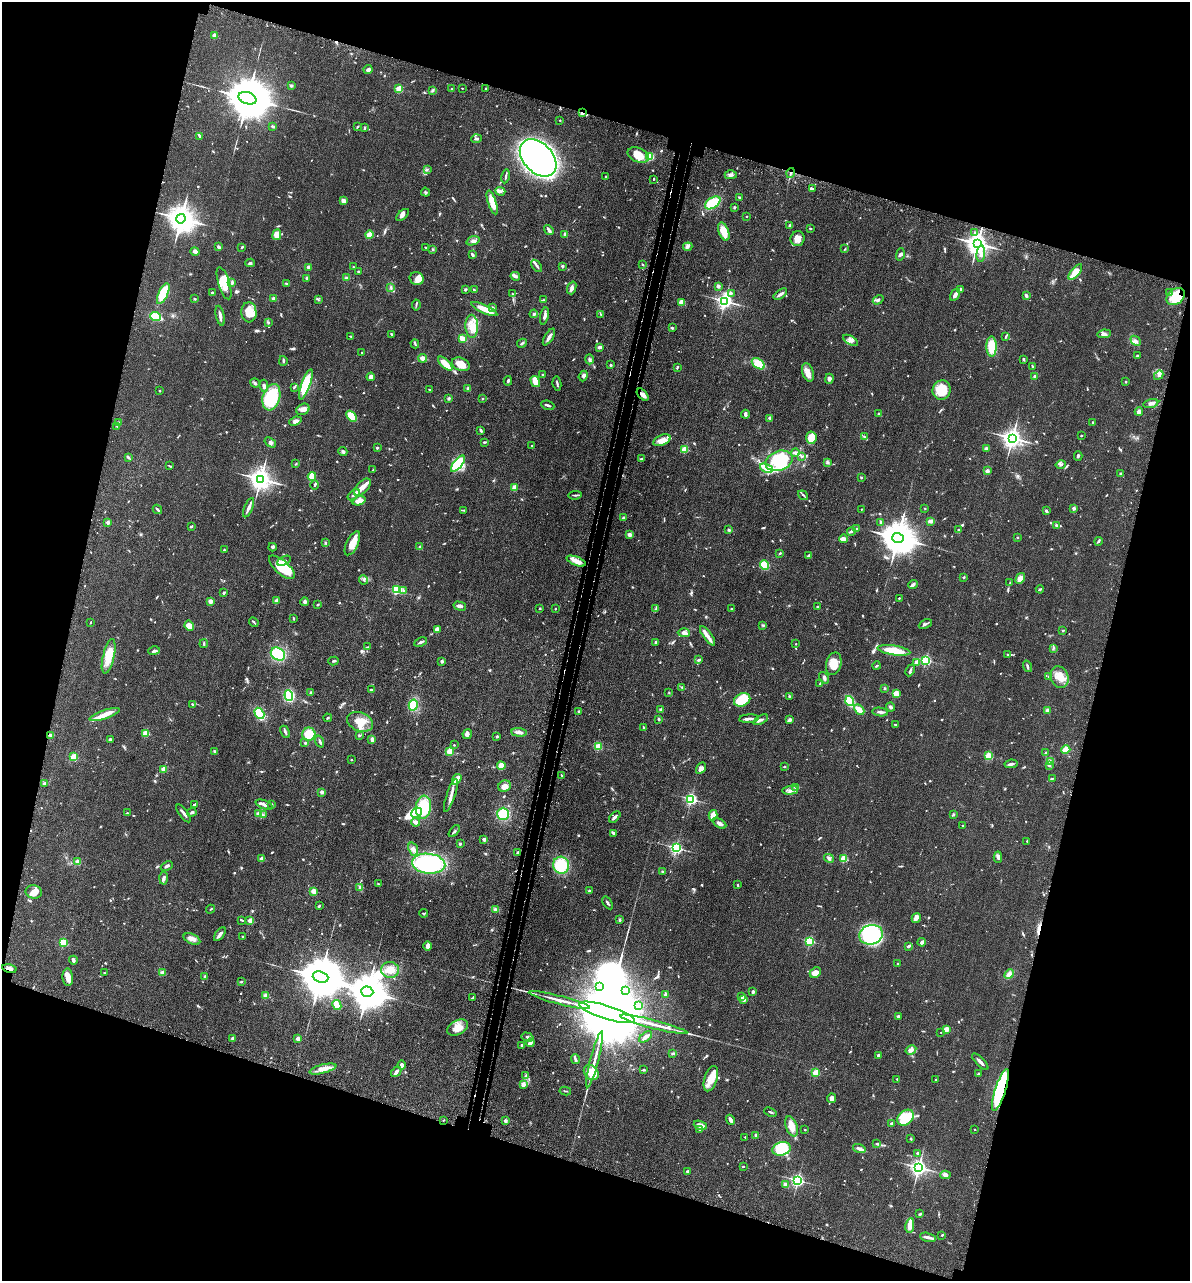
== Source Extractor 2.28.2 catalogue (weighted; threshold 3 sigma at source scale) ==
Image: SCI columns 323-5071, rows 71-5183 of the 5276 x 5252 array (HDU 1 of 3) = the unmasked area's bounding box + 8 px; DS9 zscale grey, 4 x 4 block average (1 PNG px = mean of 4 x 4 image px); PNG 1192 x 1283 px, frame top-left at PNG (2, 2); each listed source drawn as its Kron ellipse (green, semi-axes under 4 px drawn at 4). Shown black and unused: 34% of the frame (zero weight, under 3 of 4 exposures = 6% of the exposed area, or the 3 px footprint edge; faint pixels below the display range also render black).
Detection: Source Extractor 2.28.2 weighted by HDU 2 'WHT'. Background 0.0401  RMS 0.0049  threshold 0.0219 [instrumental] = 3 sigma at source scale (4.5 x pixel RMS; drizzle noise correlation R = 1.50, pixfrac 1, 0.05/0.05 arcsec/px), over >= 5 px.
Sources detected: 973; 2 too faint to see at this stretch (4 x 4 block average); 8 inside a brighter object's white glare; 4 cosmic-ray / hot-pixel residue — neither listed nor drawn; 10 coinciding with a brighter row at this scale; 51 inside a brighter listed object's ellipse — not listed separately; of the other 898, all 500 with FLUX_AUTO >= 2.28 (the completeness limit of this list) listed and drawn (398 fainter detections not listed), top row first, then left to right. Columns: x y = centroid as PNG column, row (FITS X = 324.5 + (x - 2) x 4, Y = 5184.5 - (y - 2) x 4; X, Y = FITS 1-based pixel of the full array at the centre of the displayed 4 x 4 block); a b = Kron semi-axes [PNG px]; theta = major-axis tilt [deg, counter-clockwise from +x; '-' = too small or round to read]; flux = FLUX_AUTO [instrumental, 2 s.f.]
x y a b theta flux
214 36 2 2 - 53
368 69 4 3 - 10
291 86 4 3 - 3.7
462 88 2 2 - 3.4
399 89 2 2 - 89
451 89 2 2 - 2.6
486 89 2 2 - 10
432 90 4 2 - 4
247 98 9 6 -18 22000
582 113 3 2 - 4.5
560 120 2 2 - 2.6
273 127 3 2 - 6.2
358 127 3 2 - 2.5
365 128 4 2 - 3.4
200 136 3 2 - 5.3
476 139 5 2 - 4.6
638 155 11 7 -23 45
649 157 4 2 - 62
538 158 22 14 -47 1800
427 169 3 2 - 2.5
791 173 5 2 - 4.4
731 175 6 4 1 8.6
506 176 7 2 78 5.8
606 177 2 2 - 2.7
653 179 2 2 - 2.7
813 189 3 3 - 4.5
500 191 5 3 - 6.9
426 192 5 2 - 3.3
739 197 3 2 - 3.7
343 201 3 3 - 18
492 202 12 3 -72 57
713 203 8 5 33 80
734 207 2 2 - 5.5
403 215 7 3 41 9.2
747 216 2 2 - 4.5
181 219 5 4 - 4800
790 225 3 2 - 9.1
810 229 2 2 - 3.2
549 230 5 2 - 11
724 232 10 5 -69 46
975 232 2 2 - 2.5
565 234 2 2 - 34
277 235 5 4 - 30
369 235 4 3 - 26
798 239 7 7 - 25
473 241 7 2 15 7.1
977 244 4 3 - 2700
219 247 4 3 - 5.2
242 247 2 2 - 3.6
425 247 2 2 - 2.5
688 247 5 3 - 7.7
433 249 3 2 - 2.8
845 249 3 2 - 2.5
195 251 4 4 - 7.8
900 254 6 3 76 5.5
981 254 8 3 85 12
472 255 4 2 - 4.2
250 263 4 3 - 4.4
642 264 3 2 - 2.7
537 266 7 2 -54 6.5
562 266 2 2 - 20
309 267 3 2 - 10
353 267 2 2 - 2.3
358 271 2 2 - 2.6
1075 272 9 4 50 47
515 276 5 3 - 9.8
307 278 3 2 - 7.7
346 278 3 3 - 4
417 278 7 6 - 16
224 283 17 5 -73 42
232 283 4 2 - 5
286 283 3 2 - 2.8
718 286 4 3 - 6
391 288 4 2 - 3
572 288 6 4 72 12
465 289 3 2 - 4.7
961 289 3 2 - 4.3
474 290 3 2 - 3.8
1169 292 4 2 - 2.3
212 293 2 2 - 6.5
731 293 3 2 - 2.9
163 294 11 4 65 120
512 294 3 2 - 2.3
780 294 8 3 35 9.5
955 295 7 3 58 14
1026 296 3 2 - 9.8
1176 296 10 7 39 71
195 299 3 2 - 2.4
273 299 3 3 - 6.5
318 300 3 2 - 2.8
543 300 3 2 - 2.4
878 300 6 3 32 7.3
725 301 3 2 - 1200
682 303 4 3 - 36
416 305 5 2 - 3.3
492 308 3 3 - 6.3
484 309 14 3 -25 47
249 312 10 7 -86 48
534 314 4 3 - 5.4
601 314 3 2 - 2.3
220 316 10 3 -78 10
544 316 9 3 77 9.8
155 317 5 3 - 120
268 322 4 2 - 2.7
472 326 11 6 -88 36
672 328 2 2 - 5.4
391 334 3 2 - 4.2
1104 334 7 3 6 11
351 336 3 2 - 2.9
549 337 9 3 58 12
1005 337 3 2 - 2.5
463 339 4 2 - 30
851 340 8 4 -30 13
1136 341 6 3 -43 8.7
522 343 5 2 - 3.9
415 344 5 2 - 2.9
991 346 10 5 -89 68
599 347 3 2 - 12
362 352 2 2 - 5.7
1137 356 2 2 - 3.8
423 358 4 3 - 20
589 359 5 3 - 6.2
1023 359 3 2 - 3.6
283 361 5 2 - 4.6
445 364 9 3 -43 54
461 364 9 6 -22 37
758 364 7 4 -38 47
610 365 2 2 - 13
1032 366 3 2 - 4.5
677 367 3 2 - 3.8
808 372 9 5 -72 20
543 375 3 2 - 4.3
1159 375 5 3 - 6.4
583 376 5 3 - 6.5
1035 376 3 2 - 8.2
371 377 4 3 - 13
829 379 5 3 - 10
508 381 4 2 - 3.9
535 382 6 4 -58 40
1126 382 2 2 - 7.8
255 383 5 3 - 5.5
306 384 16 4 71 120
557 384 7 2 -81 4.6
264 386 6 3 -83 9.7
294 387 3 2 - 2.9
468 389 4 3 - 7.6
430 390 4 2 - 3.9
941 390 10 9 - 74
159 391 2 2 - 2.8
643 395 7 3 -46 13
271 397 13 8 74 180
449 398 3 2 - 5.3
482 398 2 2 - 7.5
1151 403 7 3 14 10
548 405 7 2 -20 7.3
303 409 7 5 32 13
1139 412 4 4 - 8.5
745 414 4 3 - 9.2
879 414 2 2 - 14
352 416 6 4 -48 58
770 418 2 2 - 2.3
295 421 6 4 22 12
119 422 3 2 - 2.5
1093 422 2 2 - 2.7
117 426 3 2 - 2.9
481 430 4 2 - 6.2
1081 436 2 2 - 4.1
864 437 2 2 - 2.3
811 438 6 5 - 51
1012 438 3 3 - 2000
662 440 9 5 22 25
270 442 6 3 -35 6.4
484 442 4 2 - 3.3
532 446 2 2 - 6.2
377 448 2 2 - 8
986 448 3 3 - 5.5
685 449 2 2 - 150
343 452 4 3 - 6.3
795 453 4 2 - 3.3
801 456 3 2 - 3.3
1078 456 5 2 - 4.4
128 457 4 2 - 4.5
642 459 3 2 - 4.9
779 461 14 9 21 130
827 462 4 2 - 4
296 464 3 2 - 2.4
458 464 10 4 51 200
1061 465 5 3 - 6.1
170 466 4 2 - 2.8
766 468 7 3 -22 25
373 470 2 2 - 2.5
987 471 2 2 - 39
1121 474 2 2 - 5.5
312 476 4 3 - 47
861 477 2 2 - 2.4
261 479 4 3 - 3000
315 485 5 2 - 3.1
362 487 10 5 46 20
514 488 2 2 - 87
354 495 7 2 40 6.7
575 495 7 2 5 4.5
803 495 5 2 - 3.6
359 501 6 3 21 26
249 508 10 2 66 15
925 508 2 2 - 2.7
1074 508 2 2 - 25
157 509 5 2 - 6.3
861 509 2 2 - 3.6
464 510 3 2 - 2.3
1046 511 3 2 - 6.6
623 518 3 3 - 5.6
931 521 3 2 - 18
108 522 2 2 - 31
881 522 4 2 - 2.8
1056 525 3 2 - 3.7
192 526 2 2 - 4.8
856 529 3 2 - 2.7
729 530 3 2 - 4.3
958 530 2 2 - 4.5
851 531 4 2 - 5.3
629 535 3 3 - 10
1017 537 2 2 - 7.1
898 538 6 5 - 9100
844 539 4 3 - 18
1098 541 4 2 - 4.3
326 542 4 2 - 2.7
352 543 13 5 64 38
273 547 4 3 - 4.8
420 547 4 3 - 4.3
224 550 2 2 - 3.9
780 553 3 2 - 3.1
808 556 4 2 - 6.6
284 561 7 2 27 7.6
576 561 10 4 -21 24
764 565 5 4 - 54
282 567 16 6 -41 110
964 577 2 2 - 11
1020 578 6 3 60 23
364 580 5 2 - 3
1010 583 2 2 - 2.6
913 585 5 3 - 8.8
1040 589 4 2 - 3.5
396 590 2 2 - 260
403 590 4 2 - 3.5
224 593 3 2 - 5.4
899 598 2 2 - 2.8
210 601 4 3 - 11
276 601 2 2 - 52
305 602 4 3 - 7.3
318 605 2 2 - 11
460 606 6 2 -14 14
817 607 3 2 - 3.3
540 608 2 2 - 3.7
555 609 2 2 - 5.3
656 609 3 2 - 2.9
732 609 2 2 - 9.9
293 618 3 2 - 3.5
90 622 2 2 - 2.6
254 622 5 2 - 4.2
925 624 7 2 25 4.9
763 625 3 3 - 3.4
189 626 5 4 - 22
437 629 3 3 - 13
1063 631 2 2 - 2.6
684 633 6 4 0 11
707 636 11 3 -54 14
420 642 6 2 24 6.8
656 642 2 2 - 13
204 644 4 2 - 3.5
796 644 2 2 - 3.7
368 647 4 2 - 2.6
1053 648 3 2 - 2.9
894 650 17 4 -8 71
154 651 6 2 16 6.3
278 654 7 6 - 140
1008 655 3 2 - 4.2
109 656 17 5 76 54
699 660 4 2 - 5.8
926 660 2 2 - 400
333 661 5 2 - 3.6
442 661 2 2 - 27
917 662 2 2 - 45
834 664 11 7 76 45
877 666 4 2 - 3.2
1027 666 6 2 -73 5.3
910 670 6 2 65 5
1049 676 2 2 - 5.3
1059 677 11 9 -68 36
824 678 6 3 -55 6.4
820 683 4 2 - 2.8
682 687 3 2 - 2.8
884 688 3 2 - 2.3
371 690 3 2 - 3.6
311 693 4 3 - 3.8
669 693 2 2 - 2.3
896 694 2 2 - 120
289 695 5 4 - 100
789 696 3 2 - 4
742 700 8 6 25 90
850 701 5 3 - 110
192 705 3 2 - 4
413 705 6 4 77 100
890 707 4 3 - 7.4
661 709 2 2 - 18
859 710 6 3 -45 37
1047 710 2 2 - 34
579 711 2 2 - 5.8
880 712 8 2 -8 6.9
259 713 6 3 -57 110
105 715 16 4 19 28
328 718 4 2 - 2.6
658 719 3 2 - 4.9
749 719 10 2 4 11
761 720 8 2 26 7.2
789 720 4 3 - 6.4
360 722 13 9 -22 42
895 725 4 2 - 2.5
643 727 3 2 - 2.6
285 732 6 2 -64 6.9
519 732 7 3 -7 12
146 733 2 2 - 130
309 734 6 6 - 62
467 734 5 4 - 8.9
50 735 3 2 - 4
359 736 3 2 - 3.2
497 736 3 2 - 3.6
372 739 3 3 - 12
110 740 3 3 - 7.9
320 741 6 2 -69 5.6
305 743 3 2 - 3.2
454 745 2 2 - 3.1
598 746 2 2 - 170
1066 749 4 3 - 22
214 751 2 2 - 13
450 751 2 2 - 140
1046 753 3 2 - 3.7
989 756 2 2 - 190
74 757 2 2 - 150
351 760 2 2 - 2.9
1050 761 3 2 - 4.1
1011 764 6 2 8 7.6
501 766 4 4 - 25
784 766 3 2 - 3
1049 766 4 2 - 2.8
701 768 6 4 58 13
164 769 2 2 - 94
562 776 4 2 - 2.3
1052 778 3 2 - 2.3
457 779 5 2 - 31
44 783 3 3 - 3.6
504 786 6 5 - 18
796 787 4 3 - 6.4
790 790 8 2 6 9.8
321 792 2 2 - 30
451 795 17 3 71 19
691 799 2 2 - 560
195 804 4 2 - 4.1
271 804 4 2 - 3.9
264 805 9 3 -21 12
423 807 11 7 84 130
192 812 5 2 - 5.8
127 813 2 2 - 2.5
184 813 10 2 -52 11
416 813 6 5 - 17
258 814 4 3 - 5.8
503 814 6 5 - 79
953 814 4 2 - 3.3
263 815 4 2 - 3.6
713 815 5 3 - 27
615 817 7 2 47 7.2
415 822 4 3 - 16
720 823 7 3 -29 9.4
963 826 2 2 - 2.5
454 831 7 2 49 4.4
614 833 4 3 - 6.2
484 839 4 3 - 7.1
1027 841 2 2 - 3.3
460 844 3 2 - 3.2
676 848 2 2 - 650
413 849 7 4 -70 11
517 853 2 2 - 4.6
998 857 5 3 - 6.9
829 858 5 4 - 6.8
262 859 2 2 - 42
844 859 2 2 - 180
78 862 4 3 - 12
429 864 17 10 -6 350
561 865 8 8 - 100
167 866 6 2 24 7
662 872 4 2 - 2.8
164 878 6 3 87 6.4
378 884 3 2 - 2.7
738 885 2 2 - 3
360 887 4 2 - 3.9
313 891 2 2 - 75
589 891 2 2 - 5.4
34 892 8 6 -12 22
608 903 7 2 -55 6.4
319 906 3 2 - 3.2
211 909 4 2 - 2.5
495 909 4 3 - 5.8
424 913 4 2 - 3.1
916 918 5 4 - 12
242 920 3 2 - 2.6
620 920 3 2 - 5.4
250 921 2 2 - 60
220 934 8 3 55 9.4
871 935 12 9 14 280
242 937 3 2 - 2.4
192 939 9 5 -25 16
810 941 2 2 - 270
922 942 4 3 - 5.9
63 943 2 2 - 200
427 946 4 3 - 18
909 946 4 2 - 8.2
73 960 4 3 - 8.4
898 963 2 2 - 4.2
9 969 7 3 -13 13
390 970 9 8 - 32
104 973 2 2 - 2.4
162 973 3 3 - 10
815 973 6 5 - 21
1009 974 5 4 - 14
205 976 2 2 - 20
68 977 9 5 -87 22
320 977 8 5 -18 17000
241 982 3 2 - 3.8
600 987 2 2 - 2.7
626 990 3 2 - 2.4
367 992 6 5 - 11000
753 992 2 2 - 25
665 994 3 3 - 4.4
266 996 2 2 - 65
742 997 2 2 - 24
473 998 4 2 - 4.3
743 999 2 2 - 68
559 1000 31 2 -15 37
337 1005 5 3 - 37
639 1006 3 2 - 2.7
607 1012 29 7 -17 110000
898 1016 3 3 - 4.6
654 1024 34 2 -15 44
458 1028 11 7 28 35
946 1029 3 3 - 26
941 1033 2 2 - 3.3
527 1037 6 3 -17 5.7
646 1037 7 3 38 11
233 1039 2 2 - 33
298 1039 2 2 - 55
530 1043 4 2 - 14
521 1045 2 2 - 4.1
911 1050 5 4 - 13
673 1054 3 3 - 3.3
878 1055 3 2 - 4.9
575 1059 5 2 - 7.3
595 1059 29 2 75 30
980 1062 11 2 -45 14
402 1065 4 3 - 9.2
323 1069 14 4 15 26
644 1070 3 2 - 4.1
396 1072 6 2 48 9.8
591 1073 8 6 -47 59
816 1073 2 2 - 130
978 1074 4 2 - 2.7
526 1076 3 2 - 2.9
711 1079 13 6 72 46
897 1079 2 2 - 5.5
935 1080 3 2 - 2.5
523 1084 2 2 - 59
1000 1090 22 5 72 430
565 1091 6 2 -11 2.7
832 1098 5 4 - 9
770 1112 6 2 -22 4.3
905 1118 9 7 41 110
444 1120 2 2 - 2.7
731 1120 5 3 - 14
505 1121 2 2 - 29
891 1124 2 2 - 22
700 1125 7 3 -21 24
792 1126 10 5 -70 34
974 1129 2 2 - 3.6
700 1130 3 2 - 3.4
805 1130 2 2 - 5.2
756 1135 2 2 - 28
745 1137 2 2 - 3.6
911 1139 3 2 - 2.7
877 1144 2 2 - 3.2
782 1149 9 6 16 130
859 1149 6 3 -15 10
917 1153 2 2 - 15
743 1167 2 2 - 2.4
919 1167 3 3 - 1200
687 1172 2 2 - 20
945 1175 5 4 - 10
798 1180 2 2 - 690
785 1185 3 2 - 15
920 1214 3 2 - 4.1
910 1225 7 3 82 37
942 1235 2 2 - 3.6
928 1237 8 2 -14 15
Overlapping masked pixels (flux is a lower limit): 5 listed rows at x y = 582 113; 791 173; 1176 296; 9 969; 1000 1090
Diffuse or blended objects may show on this block-average render without a row.